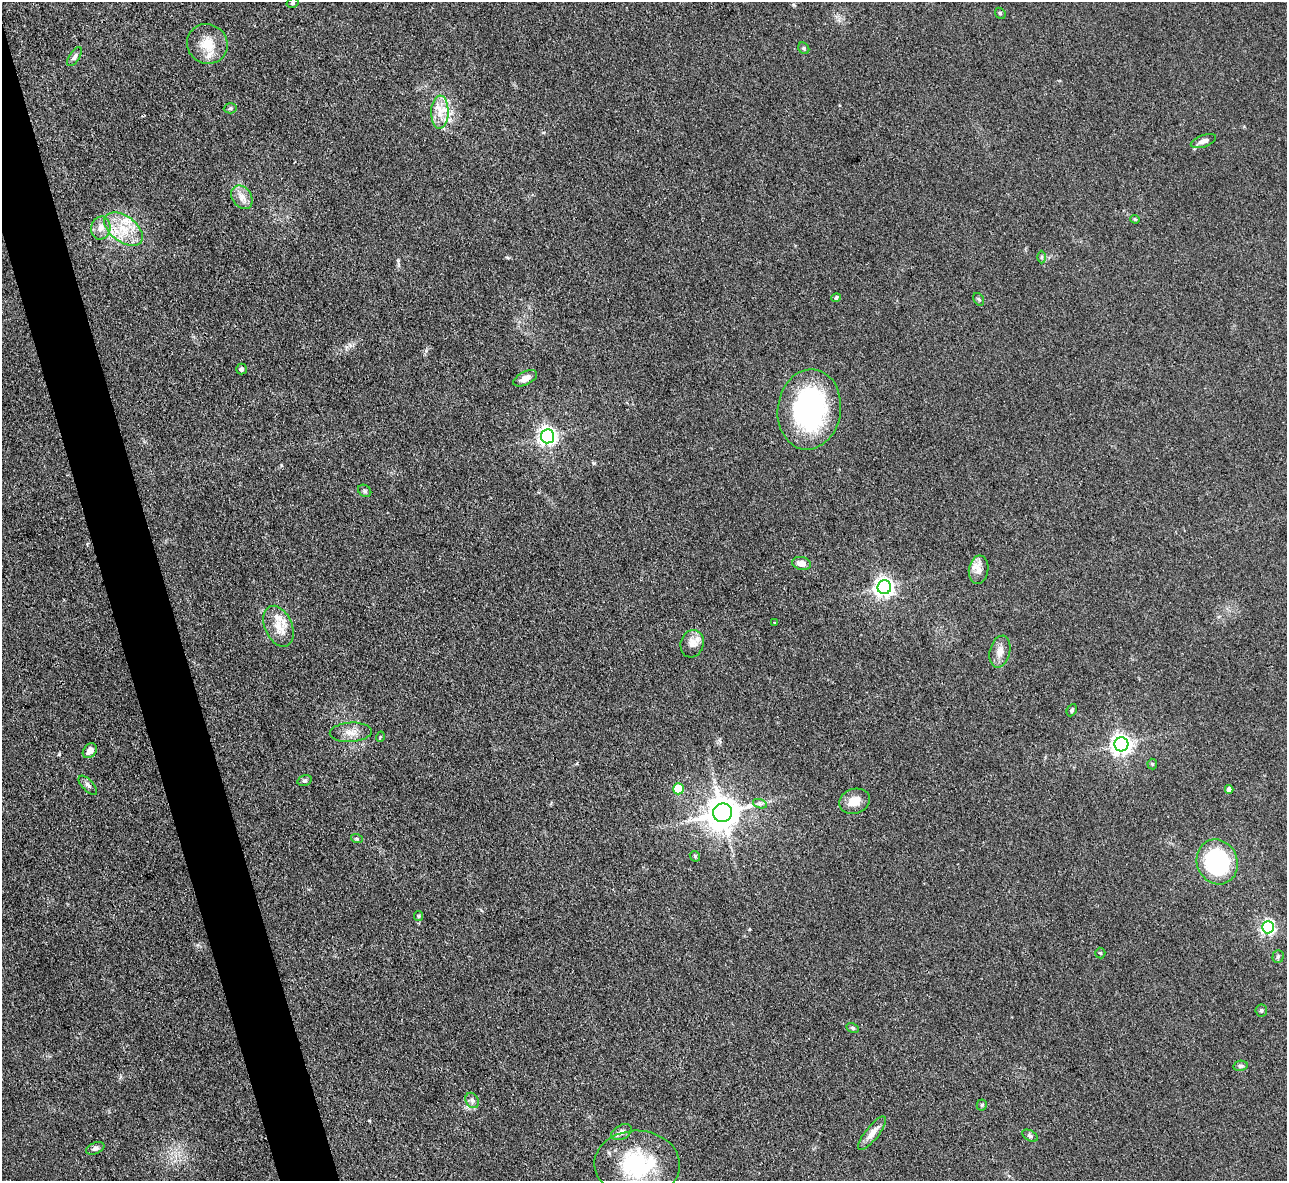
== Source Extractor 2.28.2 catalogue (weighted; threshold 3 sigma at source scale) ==
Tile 11 of 4 x 4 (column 3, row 3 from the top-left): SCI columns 2569-3853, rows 1440-2618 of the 5139 x 5115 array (HDU 1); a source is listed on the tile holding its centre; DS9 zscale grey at full resolution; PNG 1289 x 1183 px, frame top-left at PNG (2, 2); each listed source drawn as its Kron ellipse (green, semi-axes under 4 px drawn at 4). Shown black and unused: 4% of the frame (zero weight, under 3 of 4 exposures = <1% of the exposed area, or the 3 px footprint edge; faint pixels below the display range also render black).
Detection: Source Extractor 2.28.2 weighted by HDU 2 'WHT'; one run over the whole footprint, this tile lists its part. Background 0.059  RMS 0.0053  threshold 0.0241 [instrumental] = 3 sigma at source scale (4.5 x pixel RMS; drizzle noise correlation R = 1.50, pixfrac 1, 0.05/0.05 arcsec/px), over >= 5 px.
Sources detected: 63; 6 inside a brighter listed object's ellipse — not listed separately; the other 57 listed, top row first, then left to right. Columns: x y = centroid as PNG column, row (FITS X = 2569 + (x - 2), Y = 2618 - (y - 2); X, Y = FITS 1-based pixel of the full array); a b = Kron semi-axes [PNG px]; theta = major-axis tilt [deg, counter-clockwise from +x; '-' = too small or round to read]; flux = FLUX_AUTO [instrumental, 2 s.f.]
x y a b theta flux
293 3 6 4 15 0.87
1000 13 6 4 -46 0.73
207 44 21 19 -36 12
804 48 6 5 - 0.91
75 57 11 5 58 1.8
230 108 6 5 - 1
440 112 16 8 88 6.6
1203 141 13 6 19 2.9
242 197 13 9 -54 4.2
1135 219 4 4 - 0.62
101 228 11 9 77 4.2
124 229 22 13 -36 14
1042 257 6 4 89 0.83
836 298 5 4 - 1.1
979 299 7 5 -60 0.83
241 369 5 5 - 1.1
525 378 13 6 27 3.9
809 409 40 31 82 100
548 436 7 6 - 250
365 491 7 5 -34 1.1
802 563 9 6 -11 3.9
979 570 14 9 83 3.7
884 587 7 7 - 270
774 622 3 2 - 0.47
278 626 21 13 -66 9.5
692 644 14 11 73 5
1000 652 16 10 76 5.2
1072 710 6 4 64 1
351 732 21 9 3 5.6
380 737 5 3 - 0.52
1121 744 7 7 - 320
90 751 8 6 52 4.1
1152 764 5 5 - 0.69
305 780 7 5 15 1.1
88 785 12 5 -46 1.8
678 789 5 5 - 23
1229 789 4 4 - 3.1
854 801 16 12 18 7.1
760 804 7 4 -19 1.2
723 813 9 9 - 1200
357 839 6 4 -19 0.72
695 856 6 4 -46 0.72
1217 862 23 20 -67 59
419 916 5 4 - 0.68
1268 927 6 6 - 120
1100 953 5 5 - 0.65
1278 956 6 5 - 0.99
1261 1010 6 6 - 1.1
853 1028 6 4 -27 0.87
1240 1066 7 5 10 1.1
472 1100 8 6 -57 1.7
982 1105 5 5 - 0.68
622 1132 11 7 28 2.5
872 1133 21 6 52 5.1
1030 1136 8 5 -31 1.3
95 1148 9 5 23 1.9
637 1164 43 34 -2 49